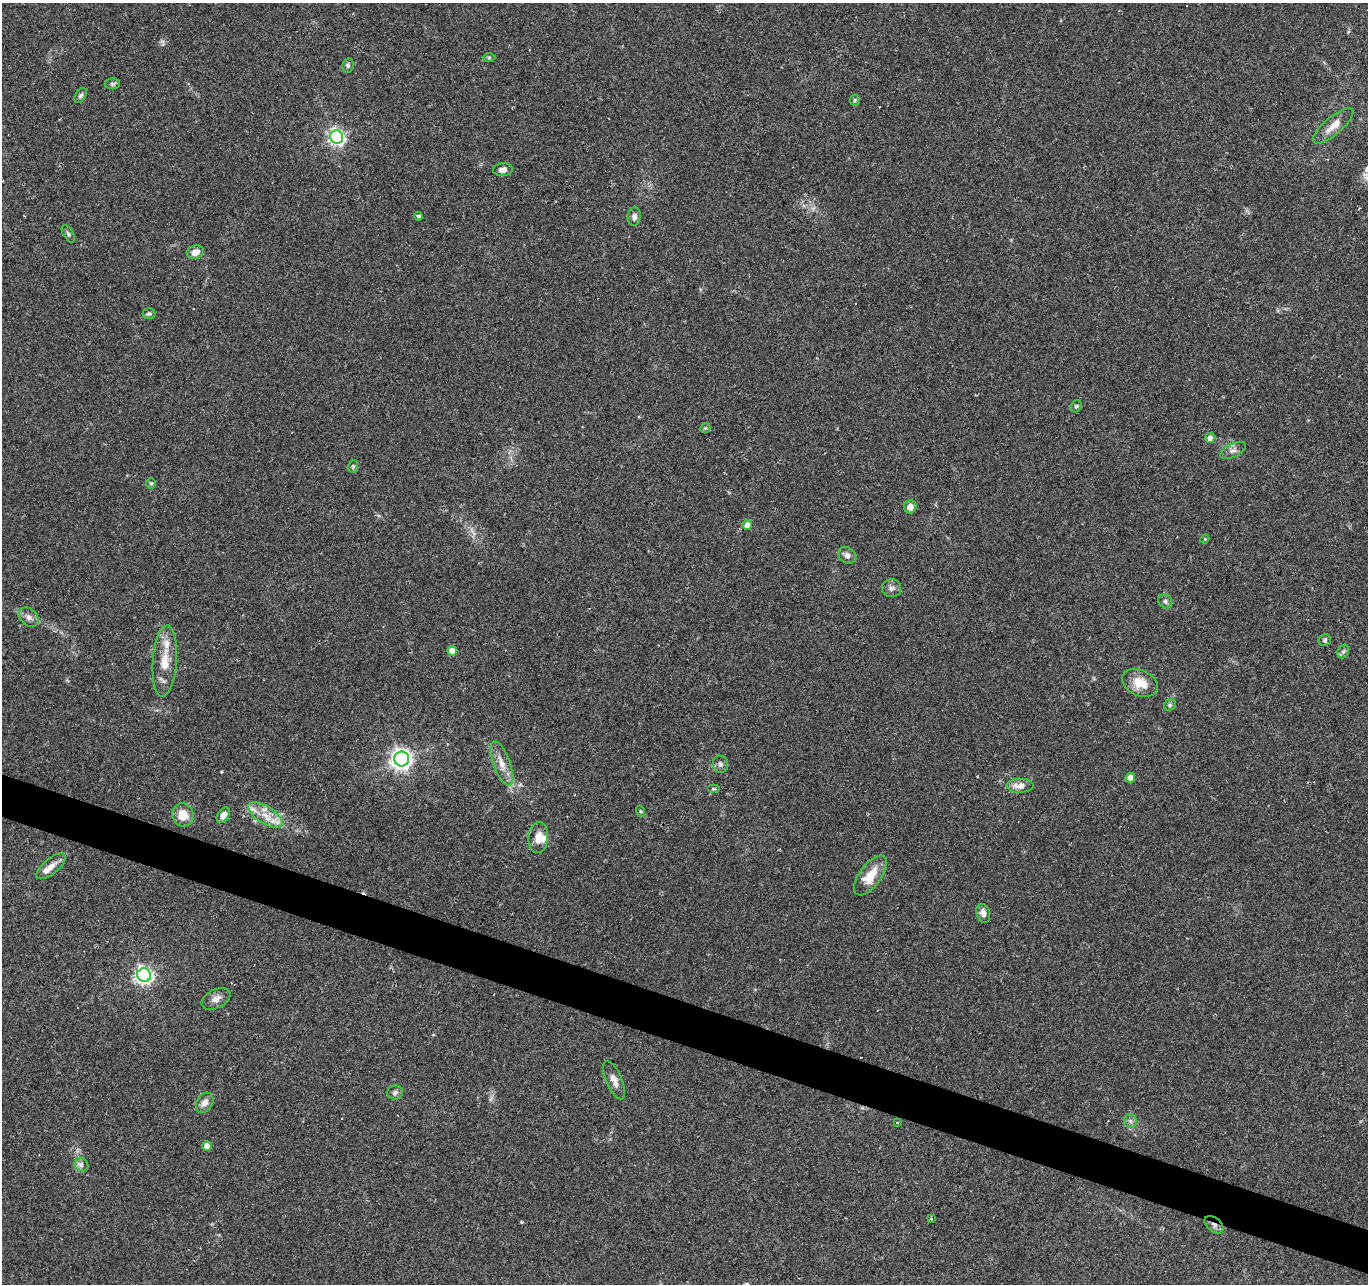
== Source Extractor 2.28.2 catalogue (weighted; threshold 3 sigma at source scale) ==
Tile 6 of 4 x 4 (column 2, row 2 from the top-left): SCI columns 1367-2732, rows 2775-4056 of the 5469 x 5613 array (HDU 1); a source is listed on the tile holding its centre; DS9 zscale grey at full resolution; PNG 1370 x 1286 px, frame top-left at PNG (2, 3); each listed source drawn as its Kron ellipse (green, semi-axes under 4 px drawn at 4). Shown black and unused: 3% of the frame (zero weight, under 2 of 3 exposures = <1% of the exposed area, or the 3 px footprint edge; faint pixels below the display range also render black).
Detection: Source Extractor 2.28.2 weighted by HDU 2 'WHT'; one run over the whole footprint, this tile lists its part. Background 0.0249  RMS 0.0036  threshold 0.0161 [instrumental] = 3 sigma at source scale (4.5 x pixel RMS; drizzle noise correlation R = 1.50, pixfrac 1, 0.0396/0.0396 arcsec/px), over >= 5 px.
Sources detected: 78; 15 cosmic-ray / hot-pixel residue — neither listed nor drawn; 6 inside a brighter listed object's ellipse — not listed separately; the other 57 listed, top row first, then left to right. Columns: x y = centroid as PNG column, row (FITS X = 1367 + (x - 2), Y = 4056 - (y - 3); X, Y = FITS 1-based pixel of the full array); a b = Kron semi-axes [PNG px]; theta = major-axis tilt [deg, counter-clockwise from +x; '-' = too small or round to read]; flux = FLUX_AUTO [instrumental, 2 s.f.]
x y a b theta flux
489 57 6 4 -1 0.5
348 65 7 5 81 0.77
113 84 7 5 1 0.72
81 96 8 5 58 0.86
855 100 5 5 - 0.52
1333 126 25 8 40 4.2
337 137 7 6 - 110
503 170 10 6 5 2
418 216 4 3 - 2.1
634 216 9 6 85 1.4
68 234 9 5 -58 0.76
195 252 8 7 - 3
149 314 6 5 - 0.63
1076 406 6 5 - 0.68
705 428 5 4 - 0.47
1210 438 5 4 - 2.1
1233 450 14 6 25 1.7
353 466 6 5 - 0.55
151 483 5 4 - 0.45
910 507 6 6 - 2.9
747 525 5 4 - 3.3
1205 539 4 3 - 0.31
847 555 10 7 -34 1.9
891 588 9 9 - 1.4
1165 601 7 6 - 0.98
29 617 11 8 -44 1.8
1325 640 6 6 - 0.7
452 651 5 4 - 4.6
1343 651 7 5 68 0.79
165 661 36 12 86 8.3
1140 683 19 12 -24 6.5
1170 705 6 5 - 0.65
402 759 7 7 - 210
502 763 23 8 -70 4.2
720 764 8 7 - 1.1
1130 778 5 5 - 6
1020 786 13 7 1 3.6
713 789 6 4 0 0.55
640 811 6 3 -70 0.41
183 815 12 10 -66 5.4
223 815 8 5 56 2
265 815 19 8 -32 4.9
538 838 15 10 84 4.4
51 866 18 7 39 2.9
870 875 23 11 53 7.6
983 913 9 6 -72 2.1
144 975 7 6 - 130
216 999 15 9 26 2.5
614 1080 20 8 -67 2.7
395 1093 8 7 - 1
205 1103 11 8 58 2.3
1130 1121 7 6 - 1
897 1123 3 3 - 0.71
207 1146 4 4 - 3.4
81 1165 7 6 - 1.1
931 1218 4 3 - 0.37
1214 1225 11 6 -40 1.7
Overlapping masked pixels (flux is a lower limit): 2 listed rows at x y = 418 216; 1214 1225